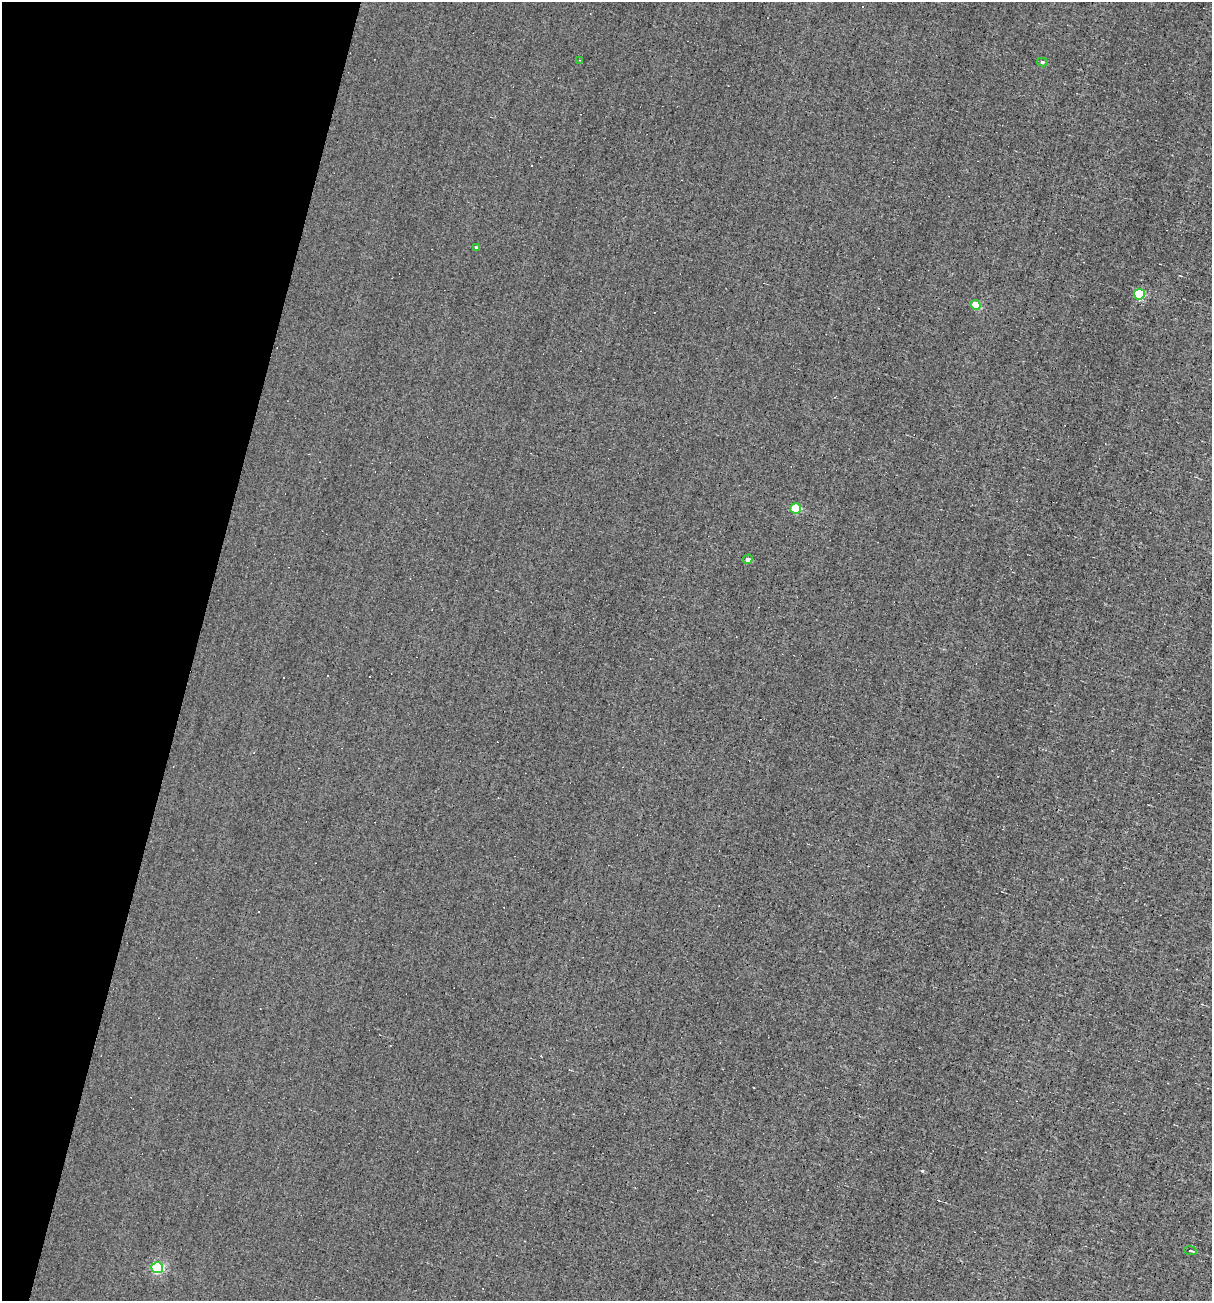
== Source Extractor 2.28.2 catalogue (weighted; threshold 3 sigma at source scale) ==
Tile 9 of 4 x 4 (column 1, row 3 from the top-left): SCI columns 116-1325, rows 1299-2597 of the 5198 x 5194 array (HDU 1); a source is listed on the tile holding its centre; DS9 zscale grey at full resolution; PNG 1214 x 1303 px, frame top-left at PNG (2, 2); each listed source drawn as its Kron ellipse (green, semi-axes under 4 px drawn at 4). Shown black and unused: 16% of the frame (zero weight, under 3 of 4 exposures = <1% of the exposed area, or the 3 px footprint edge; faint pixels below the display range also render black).
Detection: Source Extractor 2.28.2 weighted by HDU 2 'WHT'; one run over the whole footprint, this tile lists its part. Background -0.00129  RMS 0.035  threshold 0.158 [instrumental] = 3 sigma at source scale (4.5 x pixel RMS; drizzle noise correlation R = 1.50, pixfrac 1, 0.05/0.05 arcsec/px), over >= 5 px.
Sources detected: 14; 5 cosmic-ray / hot-pixel residue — neither listed nor drawn; the other 9 listed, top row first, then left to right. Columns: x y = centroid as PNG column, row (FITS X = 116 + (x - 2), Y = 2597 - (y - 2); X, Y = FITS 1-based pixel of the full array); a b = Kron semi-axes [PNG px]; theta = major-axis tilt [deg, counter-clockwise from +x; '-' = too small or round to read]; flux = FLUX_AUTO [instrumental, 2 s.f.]
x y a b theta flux
579 60 2 2 - 2.6
1042 62 5 4 - 7.2
476 247 4 3 - 5.6
1139 294 5 5 - 240
976 305 5 5 - 96
795 508 5 5 - 190
748 559 5 4 - 14
1190 1251 6 2 -9 3.9
157 1268 6 5 - 460